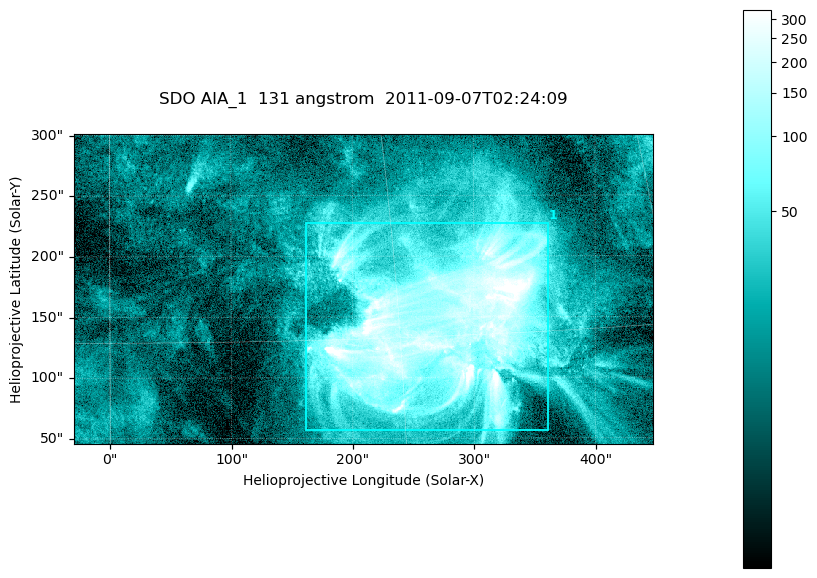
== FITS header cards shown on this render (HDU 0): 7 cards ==
TELESCOP= 'SDO     '           /
INSTRUME= 'AIA_1   '           /
WAVELNTH=                  131 /
WAVEUNIT= 'angstrom'           /
DATE-OBS= '2011-09-07T02:24:09.62' /
CTYPE1  = 'HPLN-TAN'           /
CTYPE2  = 'HPLT-TAN'           /

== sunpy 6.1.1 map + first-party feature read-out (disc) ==
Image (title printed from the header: SDO AIA_1  131 angstrom  2011-09-07T02:24:09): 794 x 424 px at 0.601 arcsec/px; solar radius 952 arcsec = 1585 px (partial field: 4.3% of the solar disc is inside the frame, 100% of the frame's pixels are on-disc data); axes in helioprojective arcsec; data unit not stated in the header (colour bar unlabelled)
Pointing: header CRPIX1/2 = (2043.22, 2045.61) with CRVAL1/2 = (0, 0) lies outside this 794 x 424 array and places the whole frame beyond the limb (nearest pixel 1.29 R_sun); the SolarSoft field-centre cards XCEN/YCEN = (208.8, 173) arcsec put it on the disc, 1749 arcsec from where CRPIX/CRVAL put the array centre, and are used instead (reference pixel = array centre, CRVAL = XCEN/YCEN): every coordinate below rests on XCEN/YCEN
Orientation: roll -0.139 deg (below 1 deg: not rotated)
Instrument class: DISC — disc imager (sunpy class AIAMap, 131 A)
Bright regions (active regions / flare kernels): reference = the on-disc median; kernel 7 px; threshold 5 sigma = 62.5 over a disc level ~15.2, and >= 1.15x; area >= 336 px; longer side >= 5 px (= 3 arcsec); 1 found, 1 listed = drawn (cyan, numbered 1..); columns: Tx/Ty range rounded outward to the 2 arcsec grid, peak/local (2 s.f.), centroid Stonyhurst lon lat
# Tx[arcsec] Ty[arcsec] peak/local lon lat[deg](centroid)
1 160..362 56..228 37 +17 +16